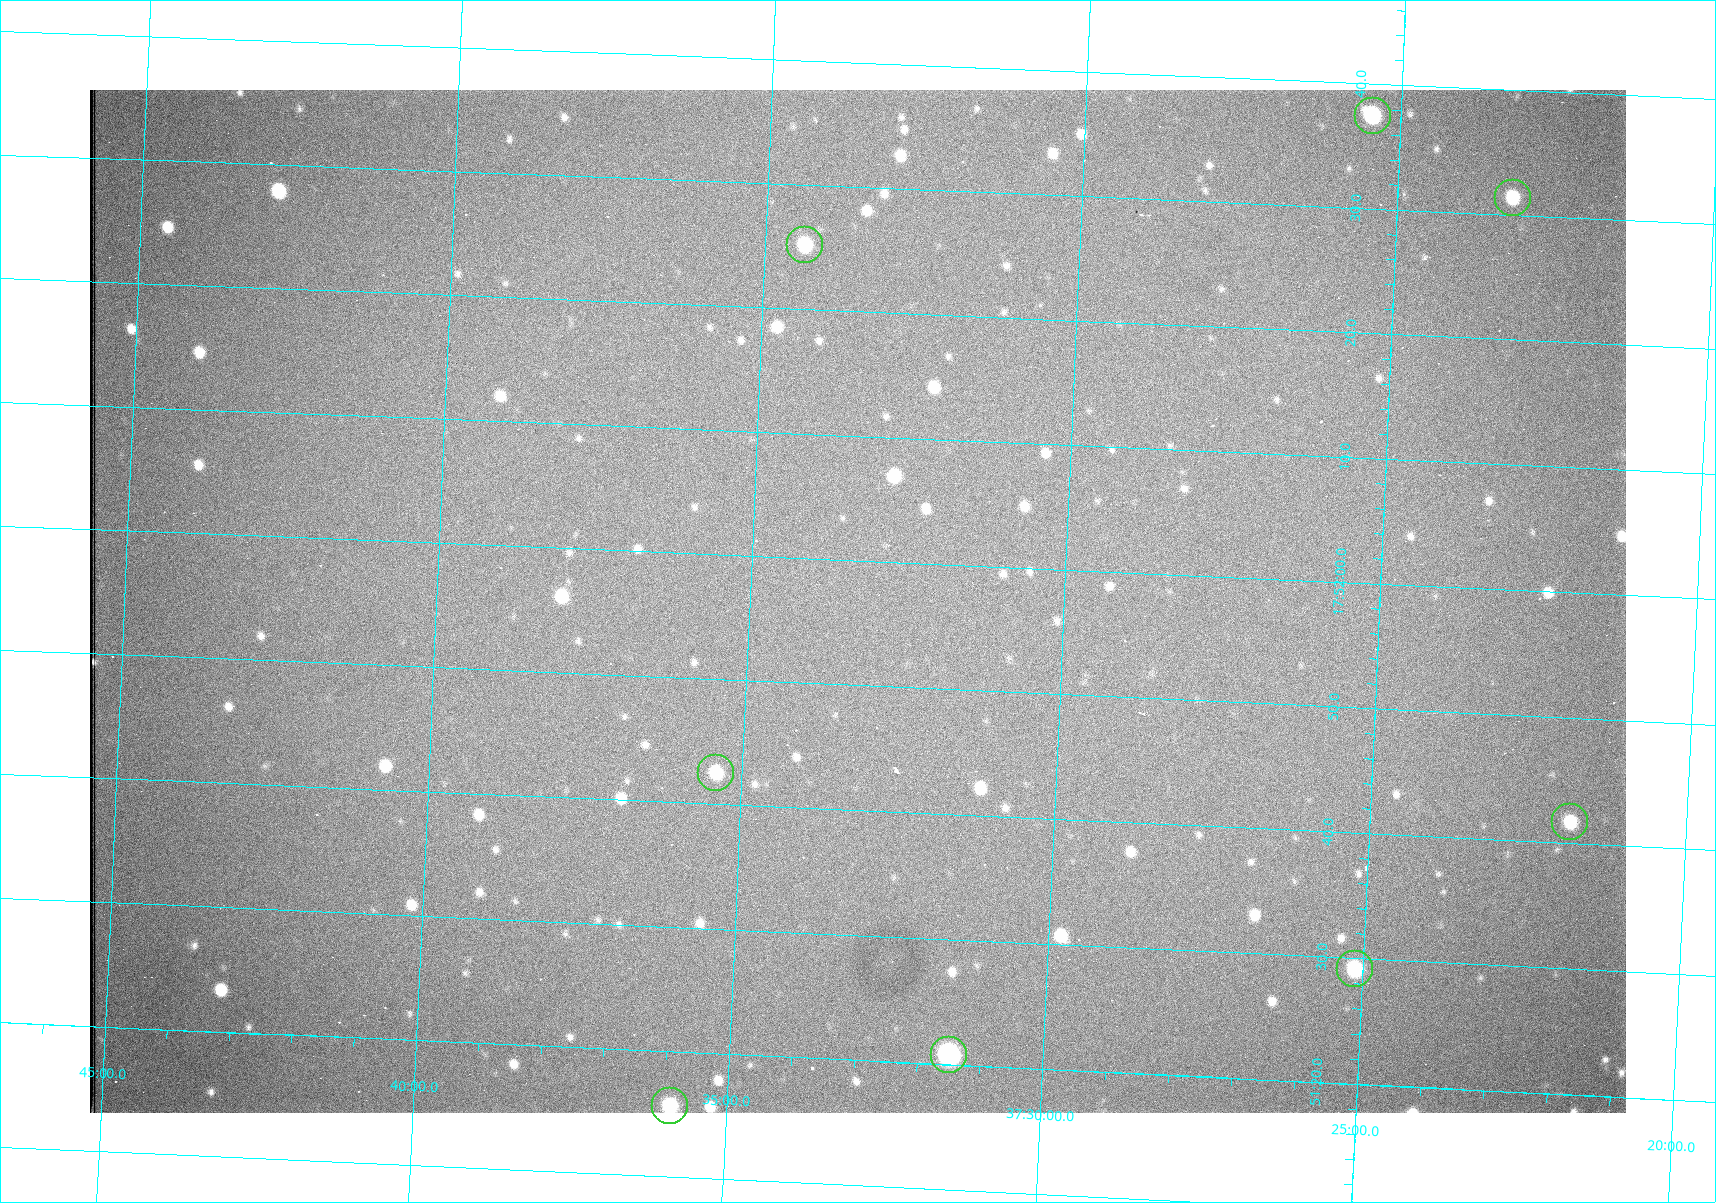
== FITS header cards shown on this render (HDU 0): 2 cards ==
NAXIS1  =                 1536 /fastest changing axis
NAXIS2  =                 1023 /next to fastest changing axis

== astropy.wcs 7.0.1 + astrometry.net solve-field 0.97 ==
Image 1536 x 1023 px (HDU 0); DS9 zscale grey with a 90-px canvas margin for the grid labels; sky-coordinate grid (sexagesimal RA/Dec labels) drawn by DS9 from the SOLVED WCS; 8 Tycho-2 reference stars matched to detected sources circled (green)
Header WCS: RA---TAN/DEC--TAN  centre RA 17:51:57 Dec +37:33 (267.99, +37.55 deg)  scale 0.958 arcsec/px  FOV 24.5' x 16.3'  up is +87 deg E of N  parity flipped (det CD > 0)
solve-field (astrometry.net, Tycho-2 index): VERIFIED the header's WCS against the Tycho-2 star catalogue (8 matches, 0 conflicts) and refined it, rather than solving blind
Solved WCS: RA---TAN-SIP/DEC--TAN-SIP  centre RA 17:51:57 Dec +37:33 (267.99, +37.55 deg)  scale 0.956 arcsec/px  FOV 24.5' x 16.3'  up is +87 deg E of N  parity flipped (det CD > 0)
The solver's refit moves the header's centre by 0.82 arcsec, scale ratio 0.9978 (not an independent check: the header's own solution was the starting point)
Tycho-2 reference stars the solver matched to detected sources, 8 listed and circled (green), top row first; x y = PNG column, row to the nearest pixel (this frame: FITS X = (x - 90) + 1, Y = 1023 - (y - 90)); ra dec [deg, ICRS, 3 dp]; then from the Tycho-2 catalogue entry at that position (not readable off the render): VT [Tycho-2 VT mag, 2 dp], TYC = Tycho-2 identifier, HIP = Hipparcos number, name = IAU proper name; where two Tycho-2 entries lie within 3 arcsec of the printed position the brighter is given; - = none
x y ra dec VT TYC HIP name
1373 116 268.156 +37.424 11.25 2620-712-1 - -
1513 198 268.131 +37.386 12.62 2620-526-1 - -
805 245 268.105 +37.573 11.82 3089-995-1 - -
716 773 267.927 +37.590 11.84 3089-1137-1 - -
1570 822 267.924 +37.364 11.94 2620-391-1 - -
1355 969 267.871 +37.419 11.35 2620-812-1 - -
949 1055 267.836 +37.525 9.96 3089-889-1 - -
670 1106 267.815 +37.598 11.54 3089-1081-1 - -